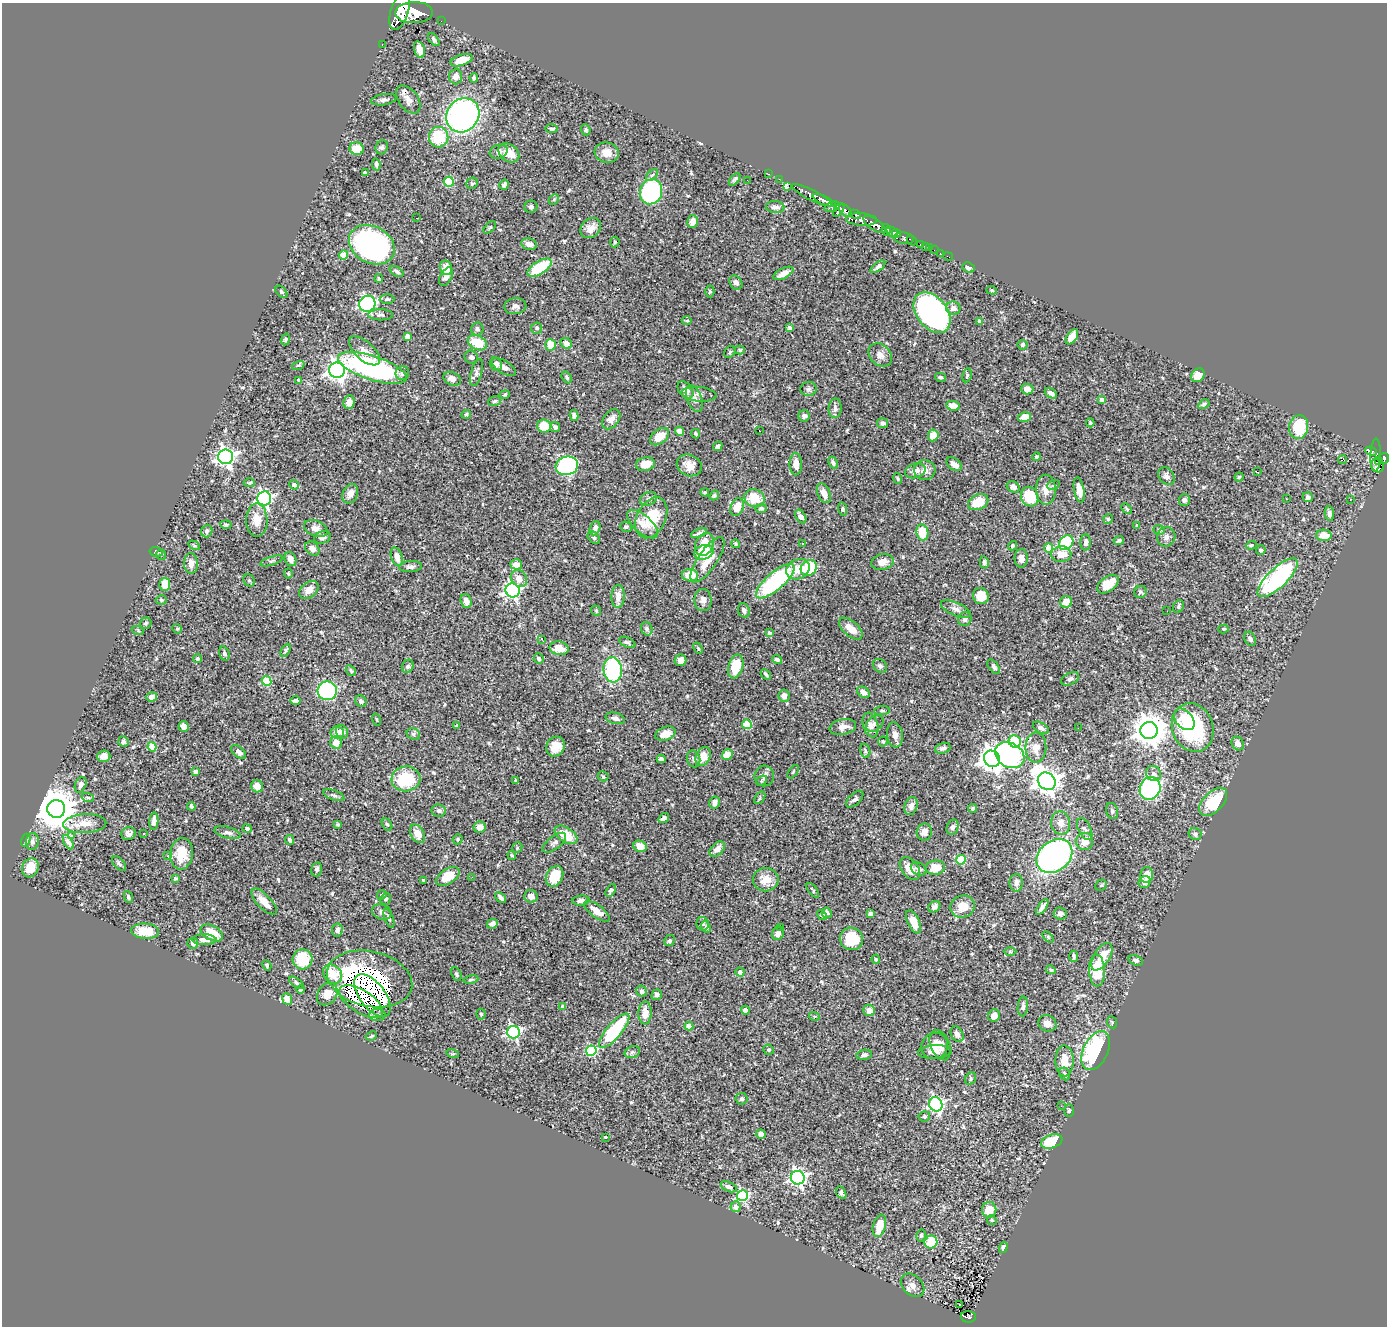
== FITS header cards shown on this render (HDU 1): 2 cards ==
NAXIS1  =                 1385
NAXIS2  =                 1324

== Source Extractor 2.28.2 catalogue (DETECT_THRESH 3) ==
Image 1385 x 1324 px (HDU 1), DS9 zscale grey, 1 PNG px = 1 image px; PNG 1389 x 1328 px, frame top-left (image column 1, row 1324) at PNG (2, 3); each listed source drawn as its Kron ellipse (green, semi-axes under 4 px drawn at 4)
Background 1.61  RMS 0.028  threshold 0.0854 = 3 sigma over >= 5 px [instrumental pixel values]
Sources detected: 573; of the 573, the 500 brightest by FLUX_AUTO listed and drawn (73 fainter detections omitted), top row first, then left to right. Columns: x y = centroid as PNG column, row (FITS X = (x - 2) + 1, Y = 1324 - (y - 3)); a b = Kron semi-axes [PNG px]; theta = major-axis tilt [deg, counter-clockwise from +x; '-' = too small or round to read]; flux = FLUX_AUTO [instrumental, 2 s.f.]
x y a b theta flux
400 11 19 9 72 9000
414 13 19 10 1 9600
441 21 2 2 - 10
434 40 7 4 -53 5.1
382 44 2 2 - 15
419 50 8 5 -75 17
461 60 11 5 18 21
456 77 7 6 - 13
474 78 4 3 - 4.3
408 99 16 9 -53 14
384 100 13 5 9 6.7
463 115 18 16 51 600
552 129 6 4 -8 4.9
586 130 5 4 - 3.7
439 137 10 9 - 84
382 147 7 6 - 4.1
357 149 7 6 - 36
499 152 9 7 19 7.9
509 153 11 8 -37 27
607 153 12 10 -16 23
376 164 6 4 -83 5.2
365 173 4 3 - 7.1
768 174 3 2 - 31
652 175 7 4 43 3.8
735 179 7 4 49 3.9
779 179 2 2 - 16
747 180 2 2 - 2.7
449 182 5 5 - 100
472 183 6 5 - 3.4
504 185 5 4 - 5.7
787 187 3 3 - 130
651 192 13 11 70 270
812 195 23 5 -26 2400
554 199 6 4 47 2.8
824 200 12 4 -23 2200
531 207 6 6 - 4.1
775 207 9 6 -4 8.9
832 207 8 5 19 570
839 210 8 4 56 800
846 211 8 4 -44 1300
855 214 6 3 -28 680
416 218 3 2 - 43
861 220 15 6 -4 2100
693 221 6 5 - 15
874 224 13 5 -35 4600
490 227 7 4 44 2.5
591 228 11 9 42 15
886 230 6 3 -79 1100
892 232 6 4 -45 1300
896 233 4 3 - 1300
904 238 10 5 -9 750
912 240 5 3 - 350
615 242 5 5 - 2.4
529 244 8 5 -13 12
372 245 24 18 -29 560
920 245 4 3 - 110
925 246 2 2 - 16
929 248 2 2 - 13
934 250 2 2 - 7.9
940 253 3 2 - 14
343 255 4 4 - 38
948 257 5 2 - 17
878 267 9 3 37 5.4
446 268 7 6 - 20
540 268 13 6 32 91
968 268 6 5 - 7
397 272 8 4 -33 4.3
783 273 11 5 27 16
446 276 10 5 61 13
379 278 4 3 - 3.6
736 282 7 6 - 6.7
992 290 5 4 - 2.6
710 291 6 4 -88 2.8
281 292 7 4 -46 3.7
387 299 7 5 1 3.6
367 304 8 7 - 420
515 306 11 8 5 7.9
953 308 7 6 - 10
932 313 23 15 -52 700
380 315 12 5 0 5.1
687 320 5 2 - 2.5
979 322 4 4 - 17
537 328 5 5 - 4
789 328 4 3 - 4.9
477 329 6 6 - 5.4
408 337 4 4 - 24
1072 337 8 5 57 16
286 339 6 4 79 4
477 343 10 7 -27 47
566 343 6 5 - 13
551 345 6 5 - 34
1023 345 5 5 - 3.5
740 350 5 4 - 2.5
364 351 19 9 -42 16
730 352 6 5 - 2.7
880 355 13 10 -45 13
471 357 7 6 - 5.7
496 364 7 5 -64 7.9
298 365 6 4 18 2.5
504 367 14 6 -32 9.1
372 368 36 12 -18 370
337 370 8 7 - 1100
402 373 7 6 - 7.1
476 373 14 5 74 7.1
967 375 7 4 80 2.8
1198 375 7 6 - 15
567 377 6 4 -57 4
940 377 5 4 - 3.8
452 379 9 6 -27 11
299 380 4 3 - 3
809 389 8 7 - 5.6
1027 389 6 5 - 16
685 390 10 6 -52 13
1051 393 7 4 -34 8.8
699 394 17 7 -5 10
505 395 5 4 - 2.7
694 398 14 7 -69 9.2
1102 400 4 4 - 13
495 401 6 4 19 3.5
349 402 7 5 81 15
1204 404 6 4 30 4
953 406 7 5 -7 20
835 408 10 6 86 7.9
466 414 5 4 - 3.7
574 415 5 4 - 6.9
804 416 6 5 - 5.5
1025 417 7 4 12 16
611 419 11 7 53 10
883 423 5 5 - 6.7
1090 423 4 4 - 3
544 426 7 6 - 37
555 427 5 5 - 5.2
1299 427 12 9 81 84
680 431 4 4 - 13
759 431 3 2 - 3.8
696 434 4 4 - 3
933 435 6 5 - 20
660 437 11 7 40 25
718 446 5 4 - 9
1371 451 6 3 -24 220
1375 455 17 5 88 440
226 457 7 7 - 860
1036 457 4 4 - 2.5
1384 458 6 5 - 680
1342 460 4 3 - 14
1379 461 4 3 - 300
833 463 6 4 -60 5.6
645 464 9 7 12 22
796 464 11 6 -89 17
954 464 8 5 -38 12
689 465 13 10 -25 19
567 466 11 9 15 350
1377 466 7 6 - 430
925 470 11 10 - 14
915 471 10 7 17 12
1257 472 4 2 - 2.7
1166 476 9 7 -51 7.9
1239 477 4 4 - 2.5
898 478 5 4 - 2.6
249 483 5 4 - 2.9
294 485 5 4 - 7.8
1053 485 6 4 20 2.7
1013 487 7 5 -32 8
1046 490 15 10 -90 20
1079 490 13 5 -79 16
705 492 4 4 - 3.2
824 493 10 6 -66 15
350 494 10 7 66 14
714 495 5 3 - 2.7
1030 497 10 8 -70 70
1308 497 5 5 - 7.6
264 498 7 7 - 420
754 498 10 8 -18 46
648 499 9 6 25 7
1286 499 3 2 - 2.4
1350 499 4 3 - 2.7
1184 500 6 5 - 4.2
978 502 10 7 23 41
737 507 9 6 67 29
761 508 6 4 1 3
843 509 7 4 -77 2.9
1127 509 6 3 -46 2.5
1329 514 7 4 -83 7
801 517 7 5 -58 9.9
651 518 22 14 63 77
1108 519 5 4 - 4.1
257 520 17 10 -90 27
643 524 19 8 -41 22
226 525 6 4 -8 3.5
1137 525 3 3 - 4.1
626 527 6 5 - 3.9
316 528 12 7 -23 14
595 528 7 5 68 6.6
1159 530 6 4 -19 4.3
207 531 6 5 - 6.5
922 532 8 6 -80 44
699 533 8 2 21 4.9
1324 535 7 6 - 26
322 537 9 6 14 9.3
1166 537 10 9 - 8.6
594 538 7 5 -48 3.8
1119 541 5 3 - 3.8
1086 542 8 5 89 6.1
803 543 3 2 - 2.8
1066 543 8 6 48 110
704 544 12 9 65 45
736 544 4 4 - 2.8
194 545 6 4 -31 2.5
1251 545 5 4 - 2.4
1012 546 5 4 - 2.7
1049 548 4 4 - 41
312 549 8 6 -44 11
1261 550 5 5 - 4.6
156 552 7 5 -14 2.8
704 552 10 7 17 35
161 554 5 5 - 3.1
1061 554 10 8 2 25
397 557 9 5 -70 13
1021 558 9 6 89 11
290 559 7 5 -63 12
707 560 27 9 56 36
271 561 12 4 18 4.2
883 562 11 7 11 17
984 562 6 4 -78 5.8
191 563 10 7 -86 15
516 564 6 5 - 16
411 567 11 5 4 7.3
809 568 8 7 - 110
798 569 12 9 28 28
288 574 5 3 - 2.3
690 575 8 6 -4 46
519 578 9 7 -52 15
1278 578 26 9 44 330
249 580 6 5 - 3.8
775 581 24 8 41 240
165 584 6 5 - 31
1108 584 12 7 37 48
309 590 11 7 39 14
513 590 7 7 - 500
1140 592 6 6 - 3.8
618 596 11 6 88 14
981 596 8 8 - 31
161 600 5 4 - 2.5
703 600 11 8 -85 10
466 601 7 5 -72 9.6
1066 602 6 6 - 22
1178 606 7 5 61 4.2
956 609 16 6 -24 11
744 610 7 5 -71 7.8
596 611 5 4 - 2.4
1167 611 3 2 - 3.1
965 619 7 6 - 7.5
146 623 6 5 - 3.5
177 629 5 4 - 2.5
647 629 7 5 -70 4.2
851 629 14 7 -41 21
1224 629 5 4 - 2.4
138 631 6 4 -19 2.6
769 633 4 4 - 5.5
542 639 3 3 - 4.7
1250 639 7 5 -61 5.8
627 642 8 5 -25 3.9
559 648 10 6 -10 24
698 648 6 4 -65 2.3
285 650 7 3 61 3
224 653 7 5 -75 5
198 659 5 4 - 2.8
539 659 6 5 - 3.6
777 659 5 4 - 5.4
681 660 6 5 - 13
408 666 7 5 61 4.4
736 666 12 7 73 56
880 666 7 6 - 5.5
994 667 8 4 -52 4.9
613 670 13 9 -84 190
351 671 6 4 -59 3.2
766 674 6 3 -46 3.5
1070 679 9 6 28 5.6
267 681 5 4 - 94
327 691 10 9 - 260
863 692 7 5 -36 10
784 696 6 5 - 9.5
152 697 6 4 20 8.2
296 700 5 3 - 5.3
361 701 6 5 - 5.1
882 711 8 4 4 3.5
615 718 10 5 -14 7.9
1184 719 12 8 -49 18
377 720 6 4 -72 2.5
875 723 9 7 38 8.3
747 724 5 4 - 69
870 725 12 7 -74 12
183 726 5 5 - 15
457 726 4 4 - 2.7
843 727 13 7 12 15
1193 727 25 20 -70 220
1041 728 9 5 -31 7.5
1078 728 2 2 - 5.2
1149 731 8 8 - 3600
342 732 7 6 - 11
337 733 6 6 - 14
413 734 7 5 -25 4
665 734 10 6 21 25
895 735 13 8 -82 11
1015 741 6 6 - 140
123 742 5 5 - 5.3
883 742 5 5 - 3
336 743 6 6 - 21
1238 744 7 6 - 9.1
555 746 10 9 - 31
152 747 4 4 - 61
943 748 8 5 18 5
1036 748 15 10 89 21
865 751 7 5 -74 3.6
239 752 9 5 -44 6.7
727 755 5 5 - 25
1010 755 15 12 -31 280
104 756 6 6 - 12
703 756 10 7 68 26
661 759 4 4 - 5
694 759 8 6 -77 6.3
992 759 8 7 - 1600
196 772 4 4 - 16
793 772 8 4 55 2.6
1153 774 8 7 - 7.6
603 776 5 5 - 2.9
764 776 10 10 - 11
406 779 14 12 6 90
516 781 3 3 - 2.6
762 781 6 4 42 2.6
1047 781 9 8 - 1900
81 785 8 5 68 8.4
257 786 6 5 - 14
1150 788 11 10 - 240
334 795 11 5 -20 4.2
88 798 6 4 -18 2.9
760 798 7 4 54 3.1
855 799 10 5 44 5.7
1213 802 17 10 45 82
714 803 6 5 - 9.4
191 806 4 3 - 3.1
911 806 9 6 72 9.7
973 808 4 3 - 3.9
56 809 9 9 - 6900
439 811 7 6 - 4.5
1112 811 8 6 -73 4.1
664 818 6 4 35 6.8
154 821 9 4 86 9.2
1061 823 11 9 -80 15
85 824 21 9 2 25
387 824 7 4 -60 3.5
338 825 3 3 - 2.5
479 827 6 5 - 12
953 827 8 5 71 6.4
247 829 4 4 - 6.8
1085 829 12 6 -64 7.1
924 832 8 7 - 11
228 833 13 5 -14 7.5
128 834 7 6 - 6.7
144 834 3 3 - 2.9
417 834 10 6 -60 24
1195 834 6 5 - 4.7
71 835 3 3 - 7
566 835 13 7 -33 46
458 839 5 4 - 3.1
26 840 7 4 73 5.3
290 840 5 4 - 4.6
32 841 8 6 85 6.3
1085 841 8 8 - 19
68 842 8 3 -61 5.3
554 843 14 6 38 8
640 846 7 5 -22 20
517 848 6 4 49 2.8
717 849 9 6 45 12
182 854 15 11 83 39
512 855 4 3 - 2.3
168 856 3 3 - 3.6
1054 856 19 15 39 620
961 860 4 4 - 96
119 864 9 5 -47 4.3
30 868 10 8 64 26
910 868 13 8 -53 22
935 868 10 7 7 32
317 869 7 5 76 5.7
919 869 8 6 -29 6.3
1147 875 8 6 73 19
448 876 13 7 33 39
555 876 11 8 63 55
472 877 2 2 - 6.6
175 878 4 3 - 2.4
423 880 3 3 - 2.5
766 880 13 11 0 25
1145 882 6 5 - 7.6
1016 883 9 6 -90 9.5
1101 885 6 5 - 2.8
611 890 7 4 59 4.7
813 890 9 3 -52 2.7
382 895 5 4 - 3.2
531 896 6 6 - 12
128 897 6 4 -66 3.4
500 897 6 3 -43 5
386 899 6 5 - 4.1
581 901 8 5 5 6.7
264 902 16 7 -46 25
934 907 6 5 - 6.9
963 907 12 11 - 27
1042 907 9 4 54 8.8
597 911 15 6 -36 21
382 912 10 7 -22 8.1
827 913 5 5 - 7
1060 913 6 6 - 8.5
870 914 4 4 - 16
822 915 5 4 - 4
389 918 10 4 -68 4.2
913 922 12 6 -64 27
492 924 6 4 26 6.3
703 924 7 6 - 3.8
706 927 6 4 -63 4.2
780 927 3 2 - 3.4
337 930 6 5 - 7.4
145 931 14 7 -5 38
212 933 12 7 -28 36
778 933 7 6 - 11
1048 937 6 4 -47 2.6
851 939 11 11 - 58
204 940 12 5 -1 11
670 941 5 5 - 3.8
193 943 5 5 - 7.3
1010 951 6 4 1 2.4
1074 956 6 3 -86 3.9
1102 957 15 8 58 35
303 959 10 10 - 64
876 959 5 4 - 2.5
1136 960 7 5 -20 5.1
267 965 5 4 - 3.2
1051 970 5 4 - 4.5
1097 971 16 8 -88 66
740 972 4 4 - 7.4
333 974 10 8 -45 39
456 974 7 4 -67 3.6
370 979 43 27 -13 2200
471 980 7 3 11 2.4
296 983 8 4 -35 4.7
300 989 4 4 - 4.3
642 991 6 5 - 8.2
327 994 12 9 53 24
372 995 25 12 -53 770
657 995 5 5 - 7.2
287 999 6 5 - 22
361 1002 25 11 -32 620
1023 1006 10 5 85 5.1
563 1007 4 4 - 14
745 1010 4 4 - 8.9
869 1010 6 5 - 11
645 1013 11 6 88 23
481 1014 5 4 - 2.9
377 1015 8 6 1 6.1
814 1016 5 3 - 2.4
994 1016 6 6 - 16
1112 1022 6 4 -65 3
1047 1023 9 8 - 13
689 1026 4 4 - 25
614 1031 22 7 50 150
514 1032 6 6 - 360
957 1034 8 6 -60 12
371 1036 6 3 26 2.6
940 1045 16 9 -68 19
935 1046 13 13 - 25
769 1050 5 5 - 3.5
591 1051 5 5 - 170
1096 1051 21 12 64 300
632 1052 8 5 21 4.9
935 1052 17 6 3 12
453 1054 6 4 -17 2.7
864 1055 8 5 9 5.6
1064 1061 15 9 -89 36
1065 1074 7 5 -64 5.3
971 1079 6 5 - 3.2
741 1099 6 6 - 4.3
936 1104 7 6 - 430
1061 1106 2 2 - 6
1069 1111 6 5 - 3
924 1116 6 5 - 4.9
761 1134 5 4 - 9.5
606 1137 4 3 - 2.3
1052 1141 11 6 19 69
798 1178 7 6 - 560
729 1187 9 4 -23 7.1
841 1193 7 4 -58 4.7
742 1195 5 5 - 230
735 1207 5 5 - 13
989 1210 8 7 - 35
992 1220 5 4 - 2.6
879 1226 11 6 75 33
921 1235 6 5 - 3.5
931 1242 6 6 - 54
1003 1247 6 4 72 4.2
913 1285 13 9 -45 13
960 1304 3 2 - 6.1
968 1317 7 6 - 92
At the frame edge (FLAGS 8, measured only in part): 1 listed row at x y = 400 11
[73 fainter detections neither listed nor drawn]